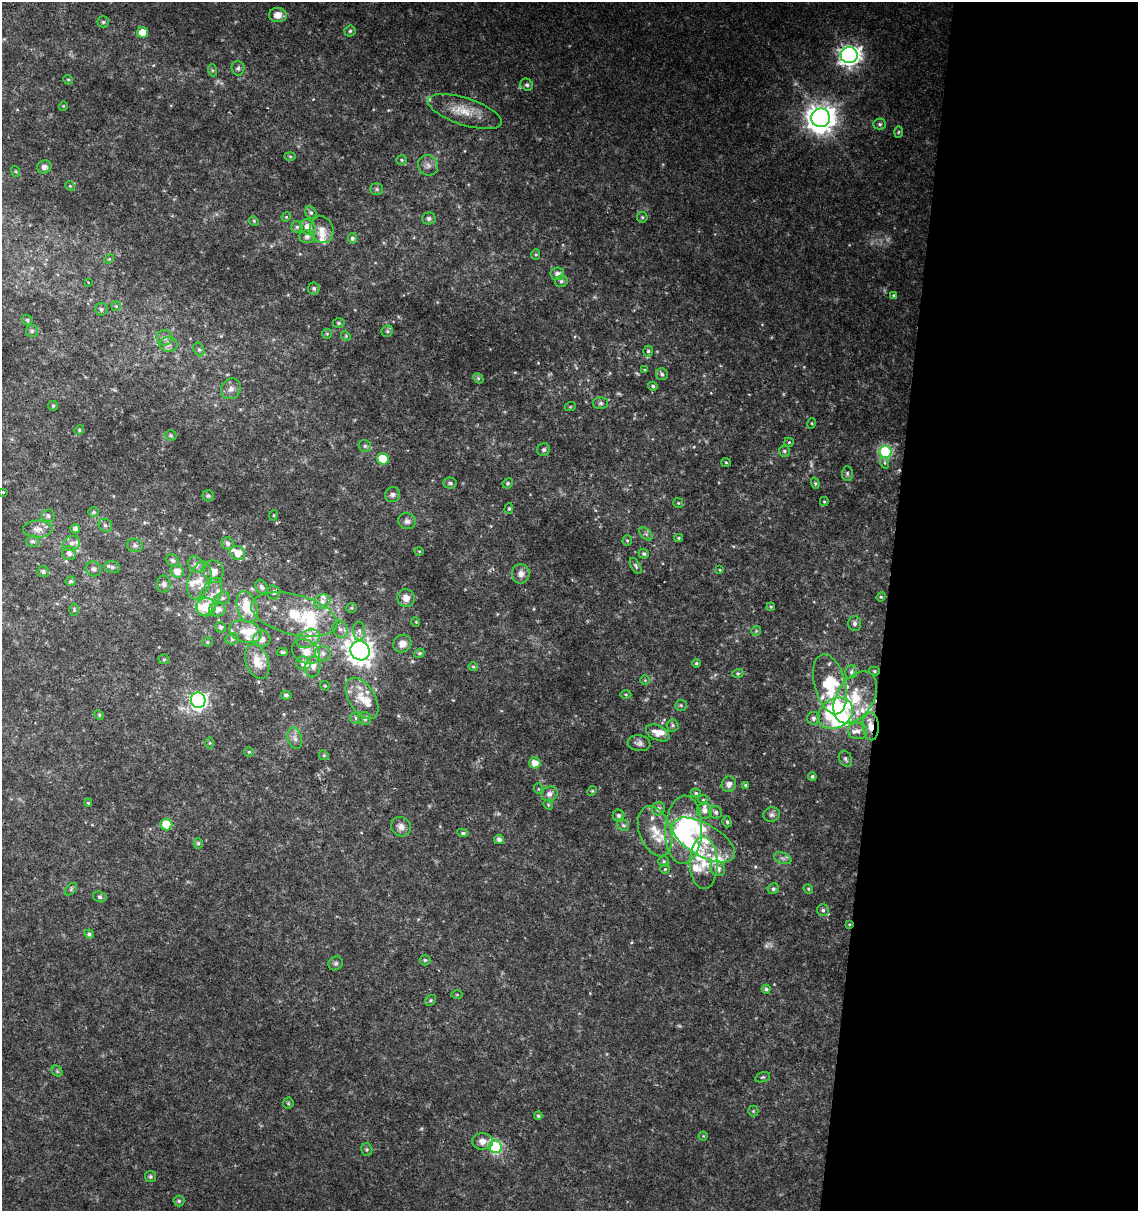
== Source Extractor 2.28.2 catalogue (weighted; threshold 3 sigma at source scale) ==
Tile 12 of 4 x 4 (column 4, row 3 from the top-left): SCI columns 3636-4771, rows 1219-2427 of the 5057 x 4845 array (HDU 1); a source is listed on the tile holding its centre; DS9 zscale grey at full resolution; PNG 1140 x 1213 px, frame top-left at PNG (2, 2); each listed source drawn as its Kron ellipse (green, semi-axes under 4 px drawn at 4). Shown black and unused: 22% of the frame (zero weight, under 2 of 3 exposures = <1% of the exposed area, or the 3 px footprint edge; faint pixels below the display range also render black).
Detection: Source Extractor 2.28.2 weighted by HDU 2 'WHT'; one run over the whole footprint, this tile lists its part. Background 0.0279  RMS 0.005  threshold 0.0225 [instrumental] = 3 sigma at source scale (4.5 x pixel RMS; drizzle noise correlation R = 1.50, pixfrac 1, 0.0396/0.0396 arcsec/px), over >= 5 px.
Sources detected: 278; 6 too faint to see at this stretch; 5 inside a brighter object's white glare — neither listed nor drawn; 39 inside a brighter listed object's ellipse — not listed separately; the other 228 listed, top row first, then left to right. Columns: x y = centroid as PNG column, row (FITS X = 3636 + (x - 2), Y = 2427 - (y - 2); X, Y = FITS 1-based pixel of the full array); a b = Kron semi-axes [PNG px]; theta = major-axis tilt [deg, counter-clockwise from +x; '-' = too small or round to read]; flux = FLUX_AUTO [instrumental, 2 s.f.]
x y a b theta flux
278 15 9 7 -1 5.2
103 22 5 5 - 0.83
350 31 5 5 - 0.88
142 32 5 5 - 6.5
849 55 8 8 - 290
238 68 7 6 - 1.3
212 70 6 4 -71 0.73
68 80 5 4 - 0.68
527 85 6 5 - 1.1
63 106 4 4 - 0.48
465 111 38 13 -18 12
821 118 9 9 - 700
880 124 6 5 - 0.94
898 132 5 3 - 0.52
290 156 6 4 -2 0.71
402 160 5 5 - 0.82
428 165 10 9 - 2.7
44 167 7 6 - 2
15 171 6 3 -70 0.52
70 186 5 4 - 0.63
377 189 6 5 - 1
311 213 6 5 - 0.91
286 217 5 4 - 0.51
642 217 5 5 - 0.76
429 218 7 6 - 1.4
254 221 5 4 - 0.57
297 227 5 5 - 1
308 227 8 7 - 4.6
322 230 13 11 -72 4.6
307 236 8 6 2 1.8
352 238 5 4 - 1.4
536 254 5 4 - 0.66
109 259 5 4 - 0.56
557 274 6 6 - 2.4
561 281 6 6 - 1.3
88 282 3 2 - 0.44
314 288 6 6 - 1.2
894 295 4 4 - 0.69
116 306 4 4 - 0.61
101 309 6 6 - 1.3
27 320 6 4 -45 0.72
339 323 6 4 -1 1
32 331 6 6 - 0.99
387 331 6 5 - 0.88
327 334 5 5 - 0.61
346 336 5 4 - 0.61
164 338 8 7 - 1.9
168 344 9 7 -1 2
199 349 7 5 -62 1.1
648 351 5 5 - 1
645 370 3 3 - 0.48
662 374 6 6 - 1.1
478 378 6 4 -46 0.77
653 386 5 4 - 0.86
231 389 11 9 57 3.2
601 403 7 6 - 1.2
53 406 5 5 - 0.67
570 407 6 3 18 0.52
812 423 5 3 - 0.52
79 430 5 4 - 0.53
171 435 6 5 - 0.75
789 442 5 4 - 0.56
365 446 6 5 - 1.2
544 450 7 6 - 1.4
784 451 5 5 - 1
886 452 6 6 - 53
383 459 6 5 - 15
726 462 5 4 - 0.55
885 463 6 4 -71 0.79
847 473 7 5 90 1
450 483 7 5 -3 1
508 483 5 5 - 0.92
815 483 6 4 -70 0.81
3 492 3 2 - 0.39
392 495 8 7 - 1.6
208 496 6 5 - 0.83
824 502 4 4 - 0.55
678 503 5 5 - 0.66
509 509 5 4 - 0.74
94 512 5 5 - 0.78
274 515 5 3 - 0.48
48 516 6 6 - 1.3
407 521 8 8 - 2
105 525 7 6 - 1.3
38 529 15 8 0 3.7
75 529 4 4 - 1.9
646 534 8 5 -44 1.2
679 538 4 4 - 0.57
627 540 5 4 - 0.69
33 541 6 6 - 1.2
72 543 9 7 23 2.4
228 543 6 6 - 1.7
135 545 8 6 -14 1.4
419 551 4 3 - 0.38
69 553 7 6 - 2.1
238 553 8 7 - 5.6
644 554 5 4 - 0.96
172 560 7 5 -44 1.3
196 564 8 7 - 2.5
636 566 9 4 -61 1
112 567 8 6 -17 1.5
93 569 8 7 - 1.6
720 570 4 3 - 0.44
177 571 6 6 - 4.2
43 572 6 5 - 1.4
214 572 11 9 -79 5.4
521 574 10 9 - 3.2
70 581 5 4 - 1.1
199 581 19 11 72 6.7
164 584 8 7 - 1.7
262 587 8 5 -58 1.4
274 592 7 6 - 1.4
210 597 20 10 65 7.1
881 597 5 4 - 0.57
223 598 7 6 - 1.5
406 598 9 8 - 3.6
322 602 8 7 - 2.6
206 607 9 9 - 8.7
247 607 16 10 -73 14
771 607 4 3 - 0.44
351 608 5 5 - 0.66
217 609 8 7 - 3.6
74 610 6 5 - 0.77
294 614 44 20 -14 26
416 622 5 3 - 0.41
854 623 7 6 - 1.4
221 627 5 5 - 1.5
340 629 9 7 -61 2.4
359 631 9 6 -89 1.9
756 631 5 5 - 0.65
246 632 16 11 -16 8
232 639 7 5 15 1.2
262 639 8 8 - 3.1
308 639 12 8 26 4.3
207 642 5 4 - 0.82
402 644 9 8 - 3.8
360 651 10 9 - 420
282 652 5 3 - 1
306 652 15 11 -31 6.6
323 653 8 7 - 2
419 653 5 4 - 0.89
164 659 5 5 - 0.75
257 661 18 11 -70 7.7
303 663 7 6 - 2.9
696 663 4 3 - 0.79
313 667 11 7 76 3.1
473 667 5 4 - 0.64
874 671 5 4 - 0.79
851 672 7 5 66 1.2
738 673 5 3 - 0.67
645 680 5 5 - 0.6
830 684 31 15 -75 29
325 686 5 3 - 0.51
626 694 5 3 - 0.57
286 695 5 3 - 0.92
855 697 28 18 57 18
362 698 23 13 -58 8.8
198 700 7 7 - 150
681 705 6 5 - 0.81
835 713 18 14 32 63
99 715 5 4 - 0.57
356 718 6 5 - 1.3
365 718 7 6 - 1.5
813 718 6 6 - 1.4
673 725 6 6 - 1.1
871 726 14 8 -86 5.3
857 731 10 8 -11 2.9
658 733 12 7 -25 4.9
295 738 11 7 -73 2.5
210 743 6 4 90 0.56
639 743 11 8 -8 2
249 752 5 4 - 0.7
324 755 5 4 - 0.73
845 759 8 6 -65 1.5
535 763 5 5 - 4.6
812 777 4 4 - 0.81
729 784 8 7 - 2.4
746 785 4 4 - 0.9
539 789 5 3 - 0.45
592 791 5 4 - 0.56
696 793 5 4 - 0.8
549 794 8 7 - 2.5
703 800 5 4 - 0.68
88 803 4 4 - 0.49
548 805 5 4 - 0.63
658 809 7 6 - 1.9
705 811 8 7 - 3
716 812 6 6 - 1.3
772 815 8 7 - 1.6
619 816 6 5 - 1.3
727 822 5 4 - 0.96
166 824 6 5 - 18
623 825 6 5 - 1.2
401 827 10 9 - 3.1
684 830 34 18 87 53
655 831 26 16 -71 12
463 833 6 4 -9 0.9
499 839 5 4 - 2.2
703 840 35 16 -30 17
198 843 5 4 - 0.79
783 858 9 5 -19 1.6
664 861 5 5 - 0.89
704 863 26 14 -89 11
717 868 8 6 -47 2.9
665 869 5 4 - 0.62
71 889 7 4 46 0.82
773 889 6 5 - 1.1
808 889 5 4 - 0.63
100 897 7 5 -17 1
823 910 6 6 - 1.3
849 924 4 3 - 0.59
89 934 5 4 - 1.1
425 960 5 5 - 0.75
336 963 7 6 - 1.2
766 989 4 4 - 1
457 995 6 4 0 0.49
430 1000 6 4 38 0.72
57 1071 6 5 - 0.79
763 1077 8 5 17 0.79
288 1103 5 5 - 0.65
753 1111 5 5 - 0.63
538 1116 4 4 - 0.88
703 1136 4 4 - 0.51
482 1141 10 8 -1 4
495 1147 6 6 - 54
367 1149 6 5 - 0.89
150 1177 5 5 - 0.95
179 1201 5 5 - 0.85
Overlapping masked pixels (flux is a lower limit): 2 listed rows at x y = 871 726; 849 924